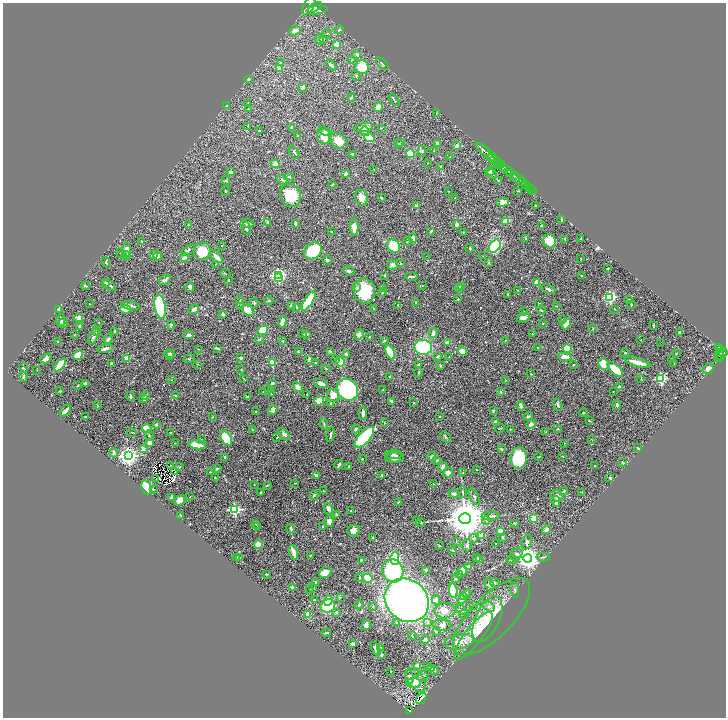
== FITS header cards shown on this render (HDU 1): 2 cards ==
NAXIS1  =                 1447
NAXIS2  =                 1431

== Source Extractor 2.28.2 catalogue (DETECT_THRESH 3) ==
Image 1447 x 1431 px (HDU 1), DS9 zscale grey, zoomed out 1/2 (1 PNG px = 2 x 2 image px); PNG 728 x 720 px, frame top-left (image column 2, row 1430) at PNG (3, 3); each listed source drawn as its Kron ellipse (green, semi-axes under 4 px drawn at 4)
Background 1.1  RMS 0.018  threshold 0.0536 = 3 sigma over >= 5 px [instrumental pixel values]
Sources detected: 602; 37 cannot appear on this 1/2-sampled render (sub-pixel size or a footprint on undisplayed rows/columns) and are neither listed nor drawn; of the other 565, the 500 brightest by FLUX_AUTO listed and drawn (65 fainter detections omitted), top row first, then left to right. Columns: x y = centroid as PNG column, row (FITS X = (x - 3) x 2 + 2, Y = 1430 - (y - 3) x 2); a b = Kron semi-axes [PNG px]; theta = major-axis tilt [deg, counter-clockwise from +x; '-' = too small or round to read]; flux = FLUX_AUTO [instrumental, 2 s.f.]
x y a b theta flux
309 6 10 5 62 6200
315 7 7 3 34 3900
317 10 11 4 7 3500
339 30 4 3 - 4.4
295 31 6 4 17 24
327 33 5 3 - 3.6
320 39 5 3 - 5.8
324 39 3 2 - 1.7
337 44 3 3 - 31
357 54 4 3 - 11
351 60 3 3 - 2.4
280 63 3 2 - 2.6
382 64 7 2 -44 5.1
331 65 6 3 -47 9.6
362 67 7 7 - 79
280 68 4 3 - 25
356 76 5 3 - 3.2
248 79 3 3 - 4
303 87 3 3 - 14
351 98 4 2 - 4.5
394 100 7 2 -48 3
248 103 4 2 - 2.1
227 106 2 2 - 8.8
378 107 5 3 - 26
249 109 3 3 - 2.4
436 114 3 2 - 1.5
247 126 2 2 - 1.6
292 127 3 3 - 7
364 127 9 4 10 36
381 128 2 2 - 1.6
259 131 3 2 - 2.1
325 131 6 3 -21 7.6
365 131 5 3 - 8.8
298 135 3 2 - 1.8
324 137 8 7 - 42
369 138 5 4 - 77
338 141 10 7 -35 38
401 142 4 3 - 2.6
437 143 3 3 - 11
399 144 3 2 - 4
457 146 2 2 - 35
434 150 3 2 - 2
483 150 8 2 -43 2300
422 151 5 3 - 3.8
294 152 7 3 -55 5.1
352 154 2 2 - 1.4
410 154 4 3 - 66
488 154 16 2 -40 1600
450 157 3 2 - 1.8
492 158 4 2 - 710
494 160 4 2 - 690
497 161 3 2 - 640
428 163 2 2 - 1.5
275 164 4 3 - 41
501 165 4 1 - 510
440 166 2 2 - 2
498 166 3 2 - 200
503 168 3 3 - 1100
374 169 2 1 - 1.6
490 171 5 3 - 6.2
509 171 4 2 - 3100
231 172 4 4 - 11
511 173 3 2 - 1400
345 174 3 2 - 9.1
492 174 5 2 - 3.6
514 176 2 1 - 810
289 177 4 3 - 3.7
517 178 8 2 -21 1600
226 180 4 4 - 4
282 180 6 3 -22 5.7
498 180 3 2 - 2.1
522 182 3 2 - 410
332 185 3 2 - 2.4
525 185 2 2 - 210
529 188 2 1 - 65
531 189 2 1 - 11
225 191 5 2 - 1.8
449 191 2 2 - 1.8
518 191 2 2 - 2.6
533 191 2 1 - 26
290 195 12 10 -57 110
361 198 8 6 -72 32
381 198 3 2 - 4.7
455 198 2 1 - 1.4
503 202 6 4 3 23
417 205 3 2 - 9.9
535 205 2 2 - 2.4
561 220 4 2 - 2.3
506 221 3 3 - 37
268 222 3 3 - 7
247 223 7 2 -4 10
295 223 3 2 - 7.9
188 225 2 2 - 1.5
456 225 4 3 - 11
542 225 3 2 - 3.6
354 227 8 3 -89 47
246 228 7 2 -81 6.9
331 231 2 2 - 2.2
431 231 3 2 - 4.1
463 232 2 2 - 2.6
413 238 5 3 - 21
526 238 3 2 - 2.3
565 239 3 2 - 2.9
581 239 3 2 - 3.5
141 241 3 2 - 1.7
408 241 5 2 - 3
550 241 6 6 - 62
221 246 2 2 - 1.7
394 246 7 6 - 160
495 246 7 5 52 240
470 248 4 2 - 5
127 250 8 4 -86 28
188 250 8 3 33 6.2
202 251 9 8 - 84
313 251 9 7 37 150
121 254 6 1 -38 2.2
126 255 4 3 - 8.2
154 255 3 3 - 15
158 256 4 3 - 7.1
426 256 2 1 - 4.9
483 256 3 2 - 2
216 257 8 3 -45 28
184 258 4 3 - 14
581 259 3 1 - 1.4
327 260 5 3 - 5.6
106 262 5 3 - 4.8
489 262 4 3 - 2.5
401 263 2 2 - 3.9
216 264 2 1 - 1.4
392 265 5 4 - 9.8
608 268 2 2 - 3.2
349 271 6 3 -21 7.6
225 274 5 1 - 1.6
278 275 4 3 - 690
385 275 3 2 - 3
412 276 6 2 -1 6.7
581 276 2 2 - 2.3
278 278 3 3 - 220
165 280 6 3 31 6.5
228 280 3 2 - 2.9
537 282 3 2 - 58
106 283 4 3 - 4.1
109 285 8 3 -38 9.6
85 286 4 2 - 3.3
422 286 3 2 - 1.7
461 286 3 3 - 5.1
190 287 5 4 - 12
357 288 4 4 - 5.4
459 288 3 2 - 21
384 289 3 2 - 2.5
548 289 7 3 -21 7.5
518 290 2 2 - 2.6
364 291 13 10 -82 150
382 293 4 3 - 2.7
508 294 2 2 - 2.8
610 297 3 3 - 520
458 299 3 2 - 3.2
240 300 3 2 - 1.4
628 300 2 2 - 5
269 301 4 3 - 3.6
309 301 11 4 58 130
416 302 3 2 - 1.5
254 303 5 3 - 4.2
539 303 3 2 - 1.4
90 304 2 2 - 1.9
291 305 4 3 - 6.8
398 305 2 2 - 3.4
631 305 3 2 - 4.1
131 306 9 3 -11 12
241 306 4 3 - 4.8
556 306 2 1 - 1.4
160 307 12 5 -80 240
297 308 3 2 - 2
373 308 3 2 - 1.6
59 309 4 3 - 6
126 309 5 3 - 49
194 309 5 3 - 11
615 309 3 2 - 1.4
248 310 7 4 -44 37
541 310 4 3 - 3.1
524 312 3 2 - 1.3
223 314 4 3 - 7.4
523 317 7 4 22 23
79 318 4 3 - 24
563 320 4 2 - 2.9
61 321 6 4 89 11
99 322 3 2 - 1.8
282 322 6 3 82 25
63 323 4 3 - 4.6
543 323 3 2 - 1.9
566 324 6 4 67 44
171 325 4 3 - 4.6
79 326 3 2 - 4.4
654 326 4 2 - 2.5
593 329 3 2 - 1.9
263 330 5 4 - 68
97 331 5 3 - 3.5
114 332 3 2 - 4.7
680 332 3 2 - 4.7
433 333 5 3 - 14
303 334 4 3 - 2.7
306 334 4 2 - 7.7
359 334 5 4 - 15
532 334 2 2 - 1.5
74 335 2 2 - 1.6
189 335 5 3 - 8.5
94 336 8 4 64 12
369 337 2 2 - 3.8
108 339 4 3 - 6.5
260 339 5 3 - 4.6
385 340 4 3 - 2.5
505 340 3 2 - 2.1
641 340 2 2 - 1.5
283 341 2 2 - 3.1
58 342 2 2 - 5.2
661 342 2 1 - 1.7
447 343 4 3 - 12
423 347 9 7 -6 250
719 347 3 2 - 260
105 348 8 3 16 16
217 348 4 2 - 4.7
537 348 3 2 - 3.6
567 348 4 4 - 67
199 349 3 2 - 1.4
721 349 2 1 - 120
330 351 4 3 - 4.2
462 351 5 4 - 20
298 352 3 2 - 3.8
390 352 8 4 -65 83
723 352 5 2 - 740
171 353 2 1 - 2.2
625 353 4 3 - 3.6
346 354 4 3 - 10
676 354 3 2 - 1.7
78 355 5 4 - 100
169 355 5 4 - 23
720 355 5 3 - 570
438 356 4 3 - 3.5
449 357 3 2 - 1.8
565 357 7 3 -8 32
46 358 6 4 32 21
241 358 3 2 - 9.3
127 359 3 3 - 57
189 359 6 2 10 2.4
309 359 3 2 - 13
335 359 3 2 - 2.3
671 359 2 1 - 2.7
718 359 2 1 - 55
340 362 5 4 - 63
637 362 13 3 -16 55
272 363 3 2 - 120
316 363 3 2 - 3.4
674 363 3 2 - 1.3
111 364 3 2 - 7.5
197 364 3 2 - 1.7
419 364 3 2 - 3.1
574 364 3 3 - 2.5
604 364 6 5 - 64
60 365 8 3 50 110
441 366 2 2 - 6.2
24 368 5 2 - 2.2
326 368 2 2 - 2.5
241 369 3 2 - 1.9
615 369 10 4 -43 83
708 369 6 4 41 15
37 370 2 2 - 1.5
419 373 4 2 - 3.7
531 374 2 2 - 2.5
23 377 5 3 - 4.5
389 377 2 2 - 2.3
243 378 3 2 - 2
641 378 4 2 - 2.3
661 379 3 3 - 400
172 380 2 2 - 1.9
505 380 3 2 - 2.1
85 383 3 2 - 9.5
272 383 3 2 - 8.4
321 383 7 3 -15 16
78 385 2 1 - 2.6
298 387 6 3 -49 13
619 387 2 2 - 20
268 390 3 2 - 2.9
347 390 11 10 - 360
383 390 4 2 - 1.5
60 391 3 3 - 2.7
263 392 2 2 - 1.7
501 392 3 2 - 7.8
613 392 2 2 - 1.6
272 394 2 1 - 1.8
146 395 3 2 - 4.4
307 395 2 2 - 1.4
333 395 7 6 - 26
131 396 4 3 - 7
175 396 3 3 - 3.4
247 397 3 2 - 4.2
144 399 4 3 - 7.9
319 401 5 4 - 27
391 401 3 3 - 5
331 403 2 2 - 10
414 403 3 2 - 1.8
97 405 4 3 - 2.4
558 405 6 3 -72 6.5
617 405 5 3 - 6.5
521 406 4 2 - 21
273 409 5 3 - 24
65 411 7 2 48 18
255 411 3 2 - 1.8
493 411 3 2 - 3.7
363 413 6 3 -87 13
583 413 4 3 - 3.2
528 416 5 3 - 4.3
85 417 3 2 - 2.8
212 417 3 2 - 1.5
440 417 2 2 - 2.2
589 421 3 2 - 2.9
495 422 3 3 - 12
384 423 3 3 - 2.2
156 424 2 2 - 6.9
324 424 6 2 -84 3.9
531 424 4 4 - 12
500 428 5 1 - 1.5
147 429 5 4 - 69
356 429 4 3 - 6.5
510 429 2 2 - 1.5
558 429 3 3 - 2.4
252 430 3 3 - 2.1
132 432 5 2 - 2.3
545 432 4 2 - 1.9
171 433 2 2 - 6
284 434 7 4 -51 11
331 435 7 2 78 7.8
149 436 5 3 - 5.1
277 437 3 2 - 1.8
364 437 13 5 47 310
445 437 6 3 -47 4.5
226 438 8 5 -57 130
591 439 3 2 - 1.6
201 440 2 2 - 1.5
150 442 4 3 - 53
175 443 2 2 - 1.4
564 443 3 2 - 2
197 445 9 4 -7 52
637 448 3 2 - 2.6
143 449 4 2 - 18
501 449 4 3 - 3.7
113 453 5 3 - 13
393 455 9 3 1 7.1
128 456 4 4 - 2100
432 456 5 3 - 7
563 456 2 2 - 1.8
225 457 4 2 - 4.1
395 457 9 5 5 15
538 457 4 2 - 2
519 458 11 8 85 190
362 459 2 2 - 2.7
437 460 3 2 - 4.6
623 463 3 2 - 3.2
339 465 5 2 - 9.5
171 466 2 1 - 1.9
349 466 3 2 - 3.5
594 466 2 2 - 1.6
180 467 3 3 - 2.2
443 467 5 4 - 16
217 469 4 3 - 3.5
477 470 2 2 - 1.8
175 471 3 1 - 1.9
210 472 2 2 - 6.4
463 472 2 2 - 2.1
448 473 5 4 - 18
317 475 4 3 - 15
381 476 4 2 - 4.7
610 477 2 2 - 3.7
156 478 2 1 - 3
215 478 3 2 - 3.2
295 483 2 2 - 2.2
433 484 2 1 - 1.9
254 485 2 2 - 1.4
267 485 3 2 - 3.2
147 487 7 5 -67 130
153 489 3 2 - 2.3
323 491 3 2 - 1.8
564 491 4 3 - 3.4
463 492 6 2 89 3.4
582 492 2 2 - 2.1
261 493 3 2 - 5.1
454 494 5 3 - 9.5
314 495 4 3 - 4.4
557 496 7 5 -27 16
190 497 2 1 - 1.5
474 497 9 3 -64 6.3
172 498 3 3 - 23
180 500 6 4 50 22
556 501 5 3 - 14
398 502 3 2 - 2.6
328 509 6 4 -62 14
235 510 3 3 - 480
351 511 3 2 - 3.6
337 515 3 3 - 5.5
180 516 3 2 - 3
491 516 9 3 6 5.8
465 518 5 5 - 14000
534 518 4 3 - 48
486 520 4 3 - 3.5
329 521 5 4 - 18
416 521 3 2 - 1.4
421 523 2 2 - 4.3
515 523 3 2 - 2.6
256 524 2 2 - 1.7
257 527 3 2 - 2.4
323 527 2 2 - 3.9
291 529 5 3 - 7.5
546 530 4 3 - 27
354 531 6 5 - 25
500 531 3 3 - 20
482 535 4 4 - 26
502 537 3 3 - 6.3
372 538 3 3 - 3.3
473 538 4 4 - 5.4
456 542 2 2 - 1.4
527 542 8 5 77 8.8
496 543 2 1 - 2
258 545 4 3 - 53
467 545 6 4 75 8
440 546 2 2 - 2.9
452 550 4 2 - 2.4
293 552 7 3 -70 30
516 554 7 5 46 9.3
310 556 3 2 - 2.3
477 557 3 2 - 1.8
543 557 7 2 2 3.9
237 558 3 3 - 13
240 558 3 3 - 2.8
528 558 4 4 - 3300
395 559 6 4 89 230
479 559 3 3 - 17
361 560 3 2 - 2.9
512 560 6 2 0 2.9
468 567 3 3 - 12
426 570 3 2 - 3.2
393 571 12 10 -73 380
462 571 4 3 - 56
325 573 6 5 - 32
266 574 4 2 - 3.4
459 575 3 3 - 3.9
359 578 4 3 - 4.4
368 578 5 4 - 78
456 578 2 2 - 4.5
316 582 3 3 - 5.7
495 583 5 3 - 4.6
489 584 6 3 -66 10
292 587 3 3 - 9
313 588 3 2 - 4.6
310 590 3 2 - 3.1
515 590 8 3 -81 5.9
453 591 7 4 -85 110
467 594 5 3 - 5.4
340 597 3 2 - 1.8
463 597 3 3 - 6.1
462 599 6 4 46 18
314 600 2 2 - 3.7
407 600 23 20 -43 1600
436 600 5 3 - 12
328 601 5 4 - 33
359 605 4 3 - 4.3
474 605 4 3 - 2.6
328 606 7 6 - 230
489 606 7 4 -32 9.5
373 607 3 3 - 4
445 610 10 8 4 30
462 610 7 3 -34 5.6
336 612 3 3 - 7.6
464 614 4 3 - 3.5
308 615 4 3 - 33
492 617 50 20 45 170
487 619 24 12 65 93
396 622 3 3 - 3
428 622 2 2 - 3
366 625 5 2 - 15
442 625 9 5 -9 15
436 632 4 3 - 4.4
326 633 4 1 - 3.7
412 636 4 2 - 4.4
473 636 29 8 52 130
425 640 5 4 - 12
459 642 15 7 11 44
352 643 2 2 - 29
381 648 2 2 - 3.8
376 649 7 3 -65 19
381 655 4 4 - 8.6
417 665 4 3 - 8.1
427 667 3 3 - 2.4
432 668 3 3 - 18
434 670 4 3 - 5.9
391 671 2 1 - 1.5
422 676 6 5 - 11
409 677 7 3 -83 8
416 680 13 8 -52 39
414 683 7 4 -4 15
421 698 6 2 54 12
409 711 4 2 - 160
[65 fainter detections neither listed nor drawn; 37 sub-pixel or undisplayed-footprint detections neither listed nor drawn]